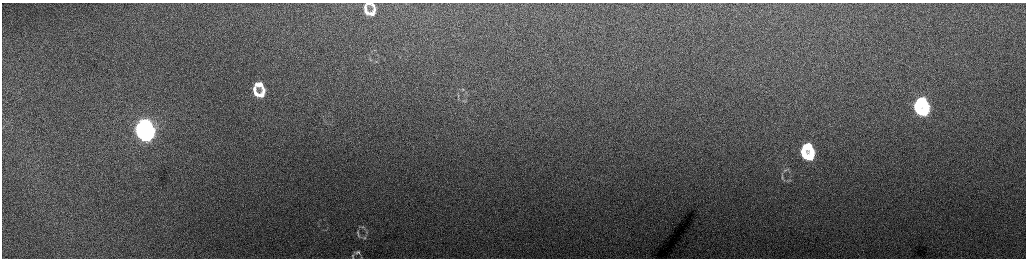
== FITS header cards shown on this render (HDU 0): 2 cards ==
NAXIS1  =                 2048 /fastest changing axis
NAXIS2  =                  512 /next to fastest changing axis

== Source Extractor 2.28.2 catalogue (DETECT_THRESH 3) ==
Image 2048 x 512 px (HDU 0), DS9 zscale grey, zoomed out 1/2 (1 PNG px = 2 x 2 image px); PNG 1028 x 260 px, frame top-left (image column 1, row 511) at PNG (2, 3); no overlay
Background 166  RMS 1.8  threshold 5.27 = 3 sigma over >= 5 px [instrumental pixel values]
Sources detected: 26; all 26 listed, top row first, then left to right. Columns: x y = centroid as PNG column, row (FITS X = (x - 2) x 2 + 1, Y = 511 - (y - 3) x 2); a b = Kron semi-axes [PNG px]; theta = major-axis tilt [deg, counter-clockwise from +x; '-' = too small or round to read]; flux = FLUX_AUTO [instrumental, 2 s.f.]
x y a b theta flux
370 4 10 4 -19 1600
366 10 11 4 -71 2500
372 13 9 4 60 2200
370 58 6 2 -75 350
376 61 3 3 - 230
260 85 11 6 -23 3500
255 91 11 4 -74 3000
262 94 11 5 58 3400
458 95 4 2 - 280
464 100 4 2 - 310
921 101 13 7 -32 19000
918 108 11 5 -71 17000
924 112 11 6 51 18000
145 125 13 6 -45 73000
141 132 11 5 -74 61000
147 135 7 6 - 50000
807 146 13 6 -39 10000
804 153 9 4 -70 8600
810 157 8 5 52 7500
782 178 10 3 -61 630
788 181 7 3 3 580
363 227 7 4 -11 760
358 232 8 4 -85 870
365 238 5 4 - 560
358 252 9 5 -37 840
353 256 7 3 -85 440
At the frame edge (FLAGS 8, measured only in part): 3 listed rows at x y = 370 4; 358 252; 353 256